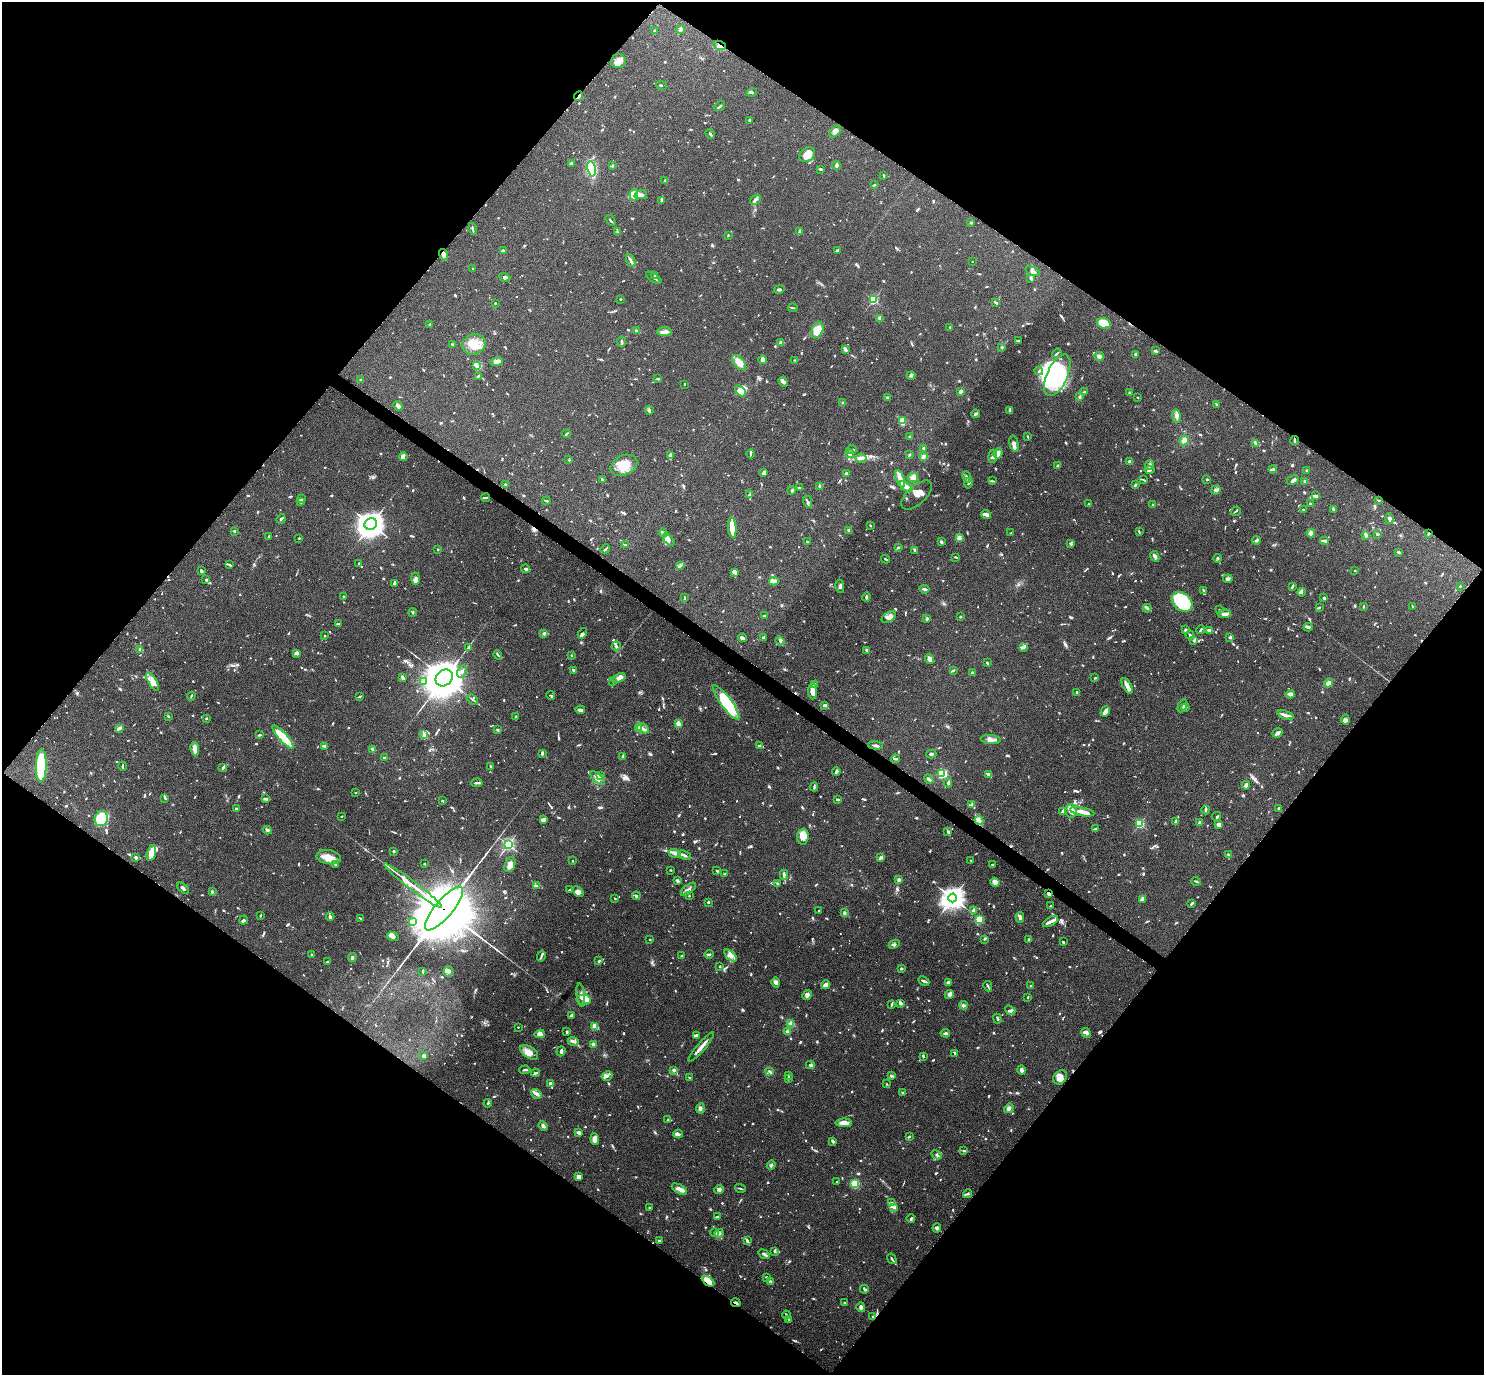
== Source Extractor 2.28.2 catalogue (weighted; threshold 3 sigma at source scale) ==
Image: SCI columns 2-5928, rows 153-5641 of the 5931 x 5935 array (HDU 1 of 3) = the unmasked area's bounding box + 8 px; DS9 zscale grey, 4 x 4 block average (1 PNG px = mean of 4 x 4 image px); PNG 1486 x 1377 px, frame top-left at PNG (2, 2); each listed source drawn as its Kron ellipse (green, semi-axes under 4 px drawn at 4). Shown black and unused: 50% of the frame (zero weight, under 4 of 8 exposures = <1% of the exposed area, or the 3 px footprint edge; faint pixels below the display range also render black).
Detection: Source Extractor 2.28.2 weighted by HDU 2 'WHT'. Background 0.0857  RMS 0.004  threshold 0.0165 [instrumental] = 3 sigma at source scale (4.09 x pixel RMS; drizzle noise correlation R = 1.36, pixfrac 0.8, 0.05/0.05 arcsec/px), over >= 5 px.
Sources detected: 1532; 12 too faint to see at this stretch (4 x 4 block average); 3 inside a brighter object's white glare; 8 cosmic-ray / hot-pixel residue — neither listed nor drawn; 53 coinciding with a brighter row at this scale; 97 inside a brighter listed object's ellipse — not listed separately; of the other 1359, all 500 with FLUX_AUTO >= 2.17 (the completeness limit of this list) listed and drawn (859 fainter detections not listed), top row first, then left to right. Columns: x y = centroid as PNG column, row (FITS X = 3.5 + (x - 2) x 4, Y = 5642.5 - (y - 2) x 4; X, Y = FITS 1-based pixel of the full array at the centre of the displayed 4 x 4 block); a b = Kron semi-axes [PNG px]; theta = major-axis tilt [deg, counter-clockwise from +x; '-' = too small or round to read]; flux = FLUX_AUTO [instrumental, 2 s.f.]
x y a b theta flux
680 30 5 2 - 4
654 31 3 3 - 3.4
720 45 6 2 -24 6.9
618 61 7 7 - 14
661 85 5 2 - 2.7
752 92 5 2 - 2.6
579 96 5 2 - 5.2
720 106 6 2 44 4.8
749 120 3 2 - 3.3
835 132 7 4 45 9.6
710 134 5 2 - 3.5
807 155 8 6 39 25
572 163 3 2 - 7.1
836 165 4 2 - 6.4
612 166 3 2 - 3
591 169 8 3 -78 120
820 169 3 2 - 3.5
884 176 3 2 - 2.4
665 181 3 2 - 11
874 185 2 2 - 2.7
634 195 6 4 -85 21
641 195 6 4 14 8.4
756 199 6 2 41 7.8
661 200 3 2 - 2.9
610 220 6 2 -55 2.7
971 222 2 2 - 4
473 229 6 2 -75 3.3
800 231 3 3 - 3.5
617 232 4 2 - 2.3
728 235 2 2 - 3.5
837 250 2 2 - 5.7
503 251 3 3 - 4.3
443 255 6 2 -74 17
631 261 7 2 -63 5.1
972 262 2 2 - 2.3
473 268 2 2 - 2.4
1033 271 7 4 -23 6.6
655 275 4 2 - 2.4
505 277 6 2 -19 4.2
654 278 9 2 -35 3.5
1031 279 4 2 - 2.8
779 289 5 2 - 4.2
621 299 2 2 - 2.8
873 300 2 2 - 240
996 302 3 2 - 5.1
495 303 2 2 - 2.2
793 308 5 2 - 2.3
880 318 2 2 - 9.5
1104 323 7 5 -19 39
430 324 2 2 - 2.8
950 327 2 2 - 2.5
636 330 4 2 - 3.1
817 330 8 5 63 40
664 332 7 4 1 10
621 341 5 2 - 5.3
1018 341 3 2 - 2.9
781 343 3 3 - 5.5
453 344 2 2 - 3.1
474 344 12 10 18 37
1002 347 2 2 - 4
846 350 3 2 - 6.3
1155 351 3 2 - 5.9
1057 353 5 2 - 2.4
1135 354 4 3 - 4.2
1099 356 5 4 - 6.4
763 360 4 3 - 13
795 360 2 2 - 2.5
497 361 6 3 18 6.7
739 362 9 5 -50 21
477 366 4 3 - 5.6
1039 371 4 2 - 3.5
911 375 4 3 - 5.1
1057 375 22 10 66 350
478 376 3 2 - 4
360 379 2 2 - 8.1
657 379 3 2 - 2.4
783 382 5 3 - 7.9
685 384 2 2 - 2.4
740 391 6 4 -50 25
960 391 4 2 - 7.3
1085 391 2 2 - 2.2
1129 393 2 2 - 2.3
887 397 3 2 - 3.3
1079 397 3 2 - 2.9
1138 397 2 2 - 2.5
843 403 3 2 - 2.6
1216 404 3 2 - 2.2
398 406 5 3 - 9.3
649 410 4 3 - 6
1010 410 3 2 - 8.9
976 414 4 2 - 5.3
1176 416 7 3 -79 7.4
903 421 3 2 - 35
566 434 4 2 - 2.7
910 436 3 2 - 2.8
1028 436 2 2 - 3.6
1184 440 5 4 - 8.6
1295 440 4 2 - 5.1
1255 443 4 2 - 4.9
1014 444 8 4 -77 11
924 448 3 2 - 3.6
852 450 5 2 - 3.6
998 453 5 3 - 11
751 454 4 2 - 3.6
849 454 4 3 - 7.5
909 454 3 2 - 2.4
670 456 3 3 - 3.4
923 456 4 3 - 5.2
993 456 6 4 84 7.9
403 457 4 3 - 7
861 458 5 3 - 8.3
569 460 3 2 - 2.6
1130 462 3 3 - 7.5
624 465 14 10 25 45
1150 465 5 3 - 5.1
1058 466 3 2 - 2.9
1273 469 4 2 - 3.2
1150 470 5 2 - 4.1
1307 470 3 2 - 2.3
764 473 4 3 - 7
847 473 2 2 - 9.1
967 477 6 2 -64 3.9
913 478 5 4 - 11
900 479 9 2 -70 34
1207 479 2 2 - 2.4
602 480 2 2 - 4.8
1143 480 3 2 - 2.3
1293 480 6 3 31 5.8
992 481 3 2 - 2.4
1305 481 3 2 - 3.5
968 483 5 3 - 5.4
505 485 3 2 - 5.1
1135 485 3 2 - 3.2
820 486 3 3 - 10
906 486 7 2 -33 18
799 488 3 2 - 3.4
792 490 4 2 - 3.7
1216 490 5 3 - 5.1
749 495 3 2 - 3.5
917 495 19 9 43 21
1316 496 3 3 - 3.9
486 498 4 2 - 4.4
302 499 2 2 - 2.4
1379 500 4 2 - 2.8
300 501 3 2 - 7.2
546 501 4 2 - 2.9
807 501 6 2 -69 4.7
1088 504 2 2 - 2.7
1310 504 2 2 - 2.3
1153 505 2 2 - 2.9
1303 509 2 2 - 4.7
1333 509 2 2 - 4.5
1236 511 5 2 - 2.7
986 515 5 2 - 12
281 519 5 2 - 5.6
1389 519 5 2 - 6.5
371 524 6 5 - 2300
870 525 3 2 - 2.3
732 527 10 4 -86 32
849 530 3 3 - 3.6
234 531 2 2 - 4
1139 532 3 2 - 2.2
663 533 4 2 - 3.2
1011 533 3 2 - 2.2
1311 533 4 3 - 7.1
1428 533 2 2 - 3.8
1377 534 3 2 - 2.5
1366 535 3 2 - 7
269 536 2 2 - 2.7
299 538 2 2 - 2.4
959 538 3 3 - 5.4
669 540 7 4 -49 13
1256 540 4 2 - 6
1324 541 4 2 - 4.6
808 542 2 2 - 4.3
941 542 4 2 - 3.6
1071 543 3 2 - 2.9
625 545 3 2 - 2.3
898 547 3 2 - 2.3
438 549 2 2 - 3.2
605 549 5 2 - 3.7
914 550 3 2 - 3.9
1399 552 4 2 - 2.4
1155 556 6 2 -63 8.9
955 557 3 2 - 2.5
1218 558 4 2 - 2.5
886 559 4 2 - 2.3
359 563 2 2 - 4.3
230 565 4 2 - 2.8
680 566 3 2 - 3.3
525 569 4 2 - 5.3
1355 570 2 2 - 2.5
201 571 4 2 - 4.7
734 572 3 2 - 2.9
416 579 6 4 87 11
1228 579 4 2 - 7.1
206 580 3 2 - 2.4
774 581 5 3 - 8.1
394 584 3 3 - 2.9
840 586 7 4 -79 5.8
1460 586 2 2 - 2.2
1292 587 3 2 - 5.9
924 589 5 2 - 5.1
1204 590 3 2 - 3.3
1302 592 4 2 - 3.1
343 596 2 2 - 2.5
866 597 4 2 - 4.5
684 598 3 2 - 2.7
1324 598 3 2 - 4.2
1182 602 12 8 -40 200
1364 606 2 2 - 3.1
1412 606 2 2 - 2.3
1319 607 4 2 - 2.2
1147 608 4 2 - 4
1220 610 3 2 - 4.6
413 612 4 2 - 2.5
1225 614 6 3 4 9.7
764 616 2 2 - 2.5
889 617 8 4 32 16
960 617 2 2 - 7.8
927 619 3 2 - 5.5
338 624 3 2 - 3
1308 627 4 2 - 4.7
1186 630 2 2 - 6
1201 630 4 2 - 2.7
1210 630 3 2 - 12
544 633 3 2 - 4.7
582 633 6 2 60 4.4
1190 635 4 3 - 3
325 636 2 2 - 3.9
763 637 4 2 - 2.4
1230 637 3 2 - 5.1
743 638 4 3 - 8.4
780 641 4 2 - 3.3
1194 641 3 2 - 3.1
616 646 5 2 - 2.2
469 647 3 2 - 2.2
1024 647 4 2 - 4.5
140 649 3 3 - 3.7
867 650 3 2 - 4.6
297 653 3 2 - 11
498 655 5 2 - 3.7
571 655 2 2 - 3.1
930 659 5 3 - 12
987 663 2 2 - 4.9
573 670 3 2 - 7.2
953 670 3 2 - 3.9
462 672 6 2 64 5.6
973 672 3 2 - 4.3
402 677 3 2 - 4.5
444 678 9 7 43 8200
618 678 7 3 20 9.4
1095 678 2 2 - 2.4
152 681 10 4 -58 16
423 681 3 2 - 2.3
613 682 2 2 - 4.6
1328 683 5 3 - 12
814 685 2 2 - 23
1127 686 9 2 -62 21
813 691 8 4 -87 17
1077 692 2 2 - 3.7
1290 694 5 4 - 5.2
551 695 4 2 - 2.3
191 696 4 2 - 2.4
359 696 2 2 - 2.8
473 699 6 2 -41 2.9
726 703 21 5 -54 210
825 705 3 2 - 4.7
1182 706 7 3 65 5.7
1185 708 4 2 - 7.7
580 710 5 2 - 8.1
1105 711 5 3 - 16
1285 715 8 3 -22 8.8
168 716 3 2 - 3.1
516 717 4 2 - 2.9
206 718 2 2 - 3.1
1345 720 5 3 - 5.1
678 723 3 3 - 13
119 728 4 3 - 6.1
638 728 3 3 - 3.1
643 728 7 3 -29 7.3
498 730 3 2 - 2.6
1277 733 5 2 - 9.9
423 734 3 3 - 5
259 735 3 2 - 2.2
283 737 15 4 -48 85
991 740 10 4 -5 10
876 745 7 3 -3 5.1
325 746 3 2 - 2.8
759 746 4 2 - 3.7
195 749 7 3 -81 25
372 749 3 2 - 3.4
542 754 4 2 - 4.5
931 754 5 2 - 3.6
623 757 3 2 - 4.9
384 758 2 2 - 2.6
896 759 4 2 - 3.9
41 766 16 5 89 140
122 766 4 2 - 2.2
490 766 2 2 - 2.4
223 768 4 2 - 5.6
836 771 4 3 - 4.6
942 774 4 3 - 110
988 774 2 2 - 12
600 775 3 2 - 3.6
598 778 9 4 -43 13
929 779 5 2 - 9.5
477 783 6 2 4 6.5
948 783 4 3 - 3.6
1246 785 4 3 - 7.4
814 787 4 2 - 3.9
355 792 2 2 - 2.3
165 798 4 2 - 2.8
265 799 3 2 - 2.9
837 799 3 2 - 4.8
442 800 2 2 - 2.2
971 804 3 2 - 2.4
236 809 3 2 - 3.9
1279 809 4 2 - 4
1206 810 4 2 - 3.7
1071 811 7 6 - 22
1062 812 3 2 - 3.8
1082 812 12 3 -11 19
341 816 2 2 - 2.8
1217 816 4 2 - 2.4
101 819 8 6 70 130
544 819 4 2 - 17
979 820 5 3 - 6.3
1175 821 4 2 - 3.4
1200 823 3 2 - 5.1
1139 824 2 2 - 210
1219 824 4 3 - 9.8
1096 829 3 2 - 2.4
267 830 4 3 - 4.4
948 832 3 2 - 3.1
803 837 8 6 86 21
508 845 2 2 - 520
394 851 2 2 - 4
151 853 8 4 74 23
675 853 6 4 -17 9.3
684 855 7 2 -22 5.2
1228 855 3 2 - 2.4
136 857 3 2 - 4.5
329 857 12 7 -10 26
881 858 4 2 - 6.1
971 860 2 2 - 3.8
573 861 2 2 - 2.6
424 864 2 2 - 2.9
992 864 2 2 - 2.4
336 865 3 2 - 3.2
510 865 8 5 67 13
670 870 2 2 - 2.5
717 871 3 2 - 2.5
725 873 3 2 - 2.5
784 875 5 2 - 5.8
899 880 2 2 - 23
677 881 4 2 - 5.3
1196 881 4 2 - 3.3
995 882 5 3 - 16
777 883 3 2 - 2.4
413 886 36 2 -37 35
536 886 3 2 - 5.6
183 888 7 2 -41 6.5
688 889 9 3 38 8.8
570 890 2 2 - 2.6
212 892 3 3 - 2.5
578 892 6 3 -42 13
1049 894 3 2 - 8.4
636 896 4 2 - 2.7
689 896 2 2 - 2.8
615 898 2 2 - 2.4
953 898 4 4 - 1600
1142 899 4 3 - 5.6
708 902 2 2 - 6
1192 903 4 2 - 4.4
1051 906 3 2 - 3.2
444 909 27 9 50 41000
974 910 3 2 - 9.9
819 911 2 2 - 3
844 913 3 2 - 4.3
260 915 2 2 - 3.3
330 917 4 3 - 4.4
1020 917 5 2 - 7.2
360 918 3 2 - 2.4
979 919 3 2 - 54
243 920 4 3 - 4.1
412 921 3 3 - 5.2
1051 922 8 3 29 10
393 937 6 3 -23 8.3
984 939 4 2 - 3
650 940 2 2 - 2.4
1028 940 3 3 - 2.6
1063 942 3 2 - 2.6
894 944 5 2 - 3.8
709 954 5 2 - 2.7
311 955 2 2 - 2.8
730 955 7 4 -44 12
541 956 5 2 - 4.3
681 956 2 2 - 2.3
352 958 4 2 - 3.9
599 961 3 2 - 2.5
328 962 3 2 - 2.2
720 966 2 2 - 5
901 969 3 2 - 2.8
423 971 4 2 - 2.3
448 971 5 4 - 9
924 981 6 2 -26 5.4
776 982 5 4 - 6.5
948 982 3 2 - 11
826 985 4 3 - 17
988 986 5 2 - 3
1031 986 2 2 - 2.3
949 994 5 4 - 6.9
581 995 12 3 -83 11
807 995 5 3 - 7.7
1028 997 3 2 - 2.5
584 1000 7 5 3 13
900 1003 3 3 - 4.8
892 1004 4 2 - 3
963 1005 4 2 - 3
1010 1010 5 3 - 5.1
571 1016 3 2 - 2.5
997 1019 5 2 - 3.4
791 1023 4 3 - 6.2
595 1026 2 2 - 99
518 1027 2 2 - 2.8
567 1031 4 2 - 2.7
787 1032 3 2 - 3.2
945 1033 5 2 - 5.5
1086 1033 5 3 - 4.2
540 1034 5 4 - 11
696 1035 4 2 - 7.6
573 1041 6 2 -24 8.3
593 1044 3 2 - 6
701 1047 19 2 49 22
561 1051 5 2 - 4.3
529 1052 10 5 -33 20
955 1053 4 2 - 3.7
424 1056 2 2 - 16
923 1056 4 2 - 3.1
810 1065 4 2 - 3.8
525 1070 5 2 - 3.9
674 1070 3 3 - 4.2
1022 1070 4 3 - 8.3
769 1071 3 2 - 2.9
535 1073 4 2 - 4.6
789 1075 3 2 - 4.1
607 1076 5 2 - 4.5
892 1076 3 3 - 3
1060 1077 8 6 52 16
690 1078 3 2 - 2.6
788 1078 3 2 - 5.2
551 1084 3 2 - 18
886 1084 2 2 - 2.4
903 1092 3 2 - 3.2
536 1094 6 3 -33 10
488 1103 4 2 - 2.8
700 1108 5 4 - 5.6
1009 1108 5 4 - 7.2
668 1120 4 3 - 4.8
844 1123 8 4 1 18
543 1126 5 3 - 6.6
578 1132 4 3 - 6.5
678 1134 5 3 - 6.1
909 1136 3 2 - 2.5
595 1139 6 4 -84 16
832 1141 4 3 - 4.1
964 1151 3 2 - 2.2
936 1155 6 2 -29 3.1
771 1165 4 3 - 4.1
578 1177 4 3 - 9.1
837 1182 2 2 - 4.7
855 1183 3 3 - 16
740 1188 5 2 - 2.5
679 1189 8 4 -31 11
719 1189 5 3 - 5.3
967 1194 4 2 - 2.3
892 1202 3 2 - 2.2
893 1207 4 2 - 3.8
649 1208 3 2 - 3.2
717 1217 4 2 - 4.2
911 1219 4 2 - 4.2
937 1228 5 3 - 4.2
715 1233 4 3 - 4.7
719 1233 5 2 - 4.3
747 1240 3 3 - 3.5
660 1241 3 2 - 7.1
774 1251 3 2 - 3.5
764 1254 6 2 -36 5
892 1259 5 2 - 3
767 1277 2 2 - 2.6
708 1281 7 4 -34 31
771 1281 3 2 - 2.3
864 1289 4 2 - 4
736 1303 5 2 - 5.2
844 1303 2 2 - 2.9
861 1307 5 3 - 5.9
786 1315 4 2 - 2.8
873 1317 2 2 - 4.3
788 1319 2 2 - 2.8
Overlapping masked pixels (flux is a lower limit): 10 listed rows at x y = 720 45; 579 96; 443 255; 1295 440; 1428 533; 1049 894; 444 909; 708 1281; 736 1303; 873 1317
Diffuse or blended objects may show on this block-average render without a row.